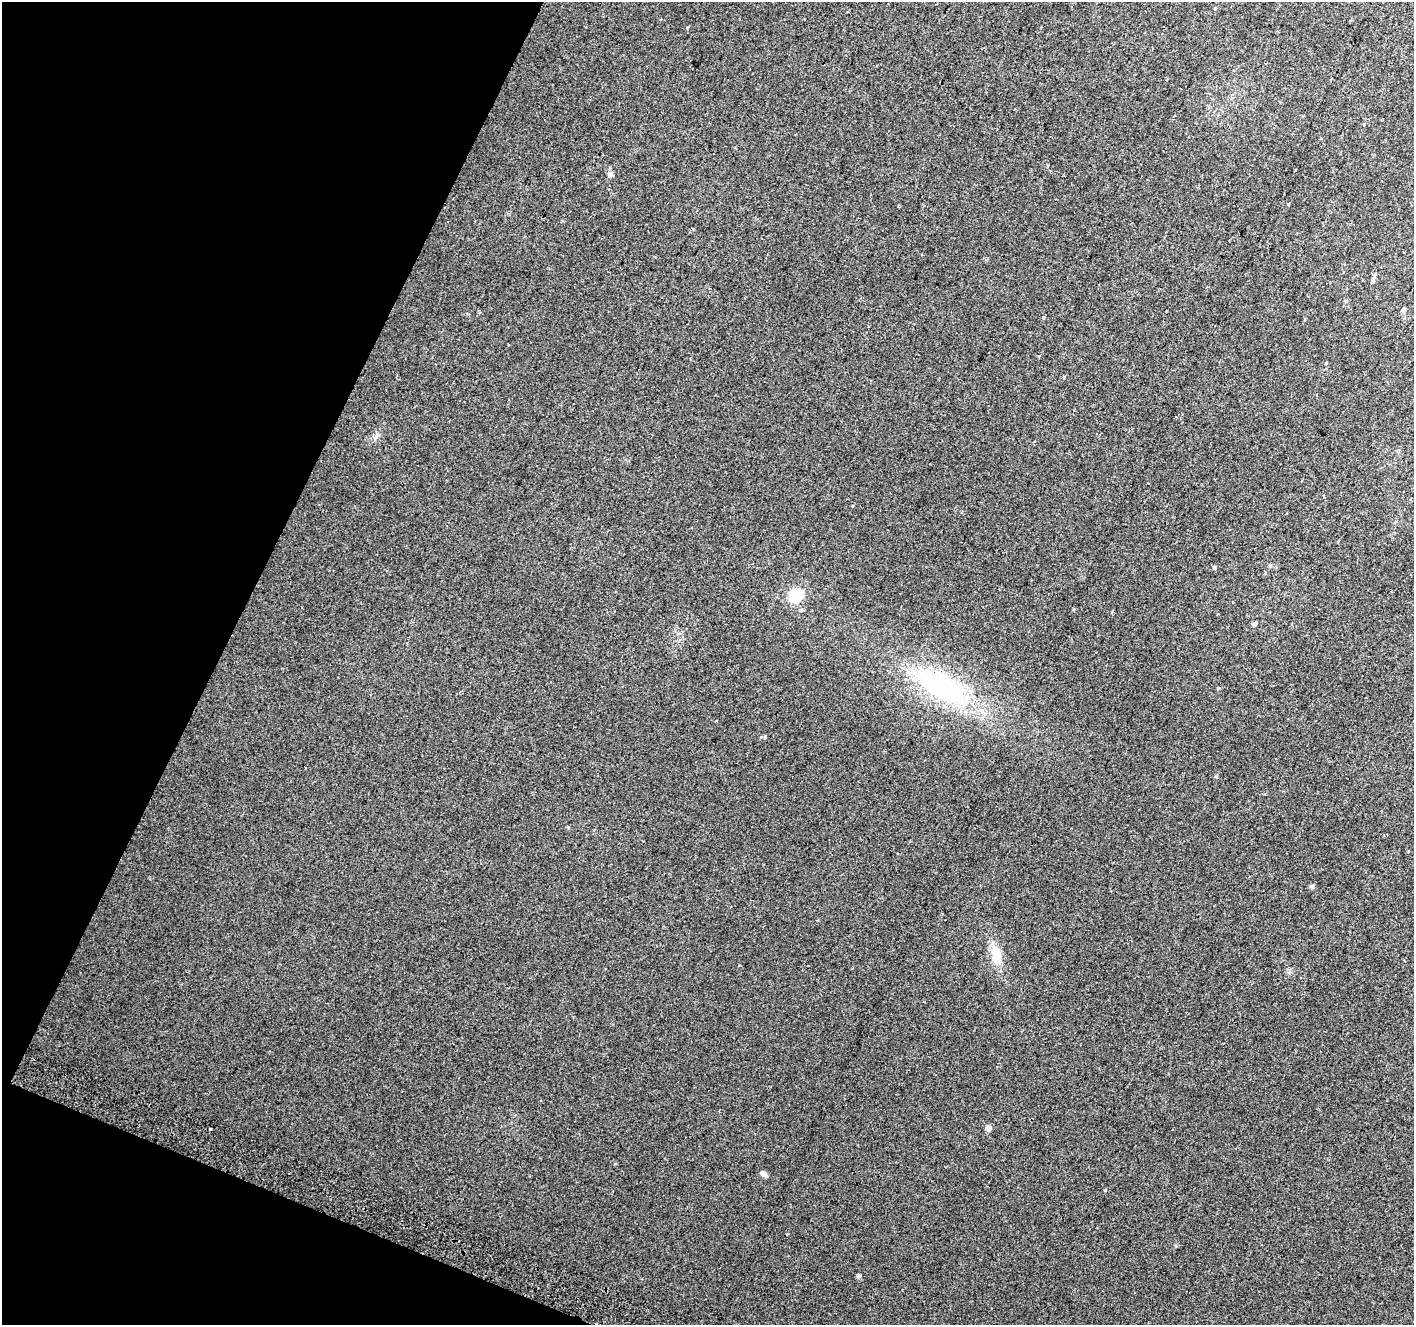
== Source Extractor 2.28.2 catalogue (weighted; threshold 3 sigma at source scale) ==
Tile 9 of 4 x 4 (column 1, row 3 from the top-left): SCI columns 29-1440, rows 1635-2957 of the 5694 x 5850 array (HDU 1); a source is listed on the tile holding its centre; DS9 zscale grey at full resolution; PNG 1416 x 1327 px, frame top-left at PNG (2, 2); no overlay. Shown black and unused: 20% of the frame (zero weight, under 2 of 3 exposures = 2% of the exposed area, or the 3 px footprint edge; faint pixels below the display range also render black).
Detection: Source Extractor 2.28.2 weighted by HDU 2 'WHT'; one run over the whole footprint, this tile lists its part. Background 0.0702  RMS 0.013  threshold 0.0594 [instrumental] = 3 sigma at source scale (4.5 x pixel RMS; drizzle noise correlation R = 1.50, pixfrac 1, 0.0396/0.0396 arcsec/px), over >= 5 px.
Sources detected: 18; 1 cosmic-ray / hot-pixel residue — not listed; the other 17 listed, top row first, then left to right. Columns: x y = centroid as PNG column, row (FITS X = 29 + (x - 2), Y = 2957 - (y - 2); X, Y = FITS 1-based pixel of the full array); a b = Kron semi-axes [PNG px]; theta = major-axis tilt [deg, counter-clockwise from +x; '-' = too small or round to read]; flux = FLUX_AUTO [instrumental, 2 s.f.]
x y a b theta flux
610 174 6 6 - 4.4
1373 281 6 4 -47 1.8
1403 310 5 4 - 3.9
376 436 7 4 71 2.6
1270 566 5 4 - 2.1
1214 568 6 4 73 1.8
796 595 6 6 - 180
1254 624 6 5 - 2.6
942 688 53 24 -31 210
1218 688 5 3 - 1
765 737 5 4 - 1.6
1312 886 6 4 18 1.8
996 955 22 11 -79 24
988 1128 5 4 - 11
210 1129 3 3 - 3
763 1174 7 4 -37 7.2
858 1276 4 4 - 3.3
Unlisted compact peaks at least as high as the median listed source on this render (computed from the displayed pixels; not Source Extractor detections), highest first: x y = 1105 1190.